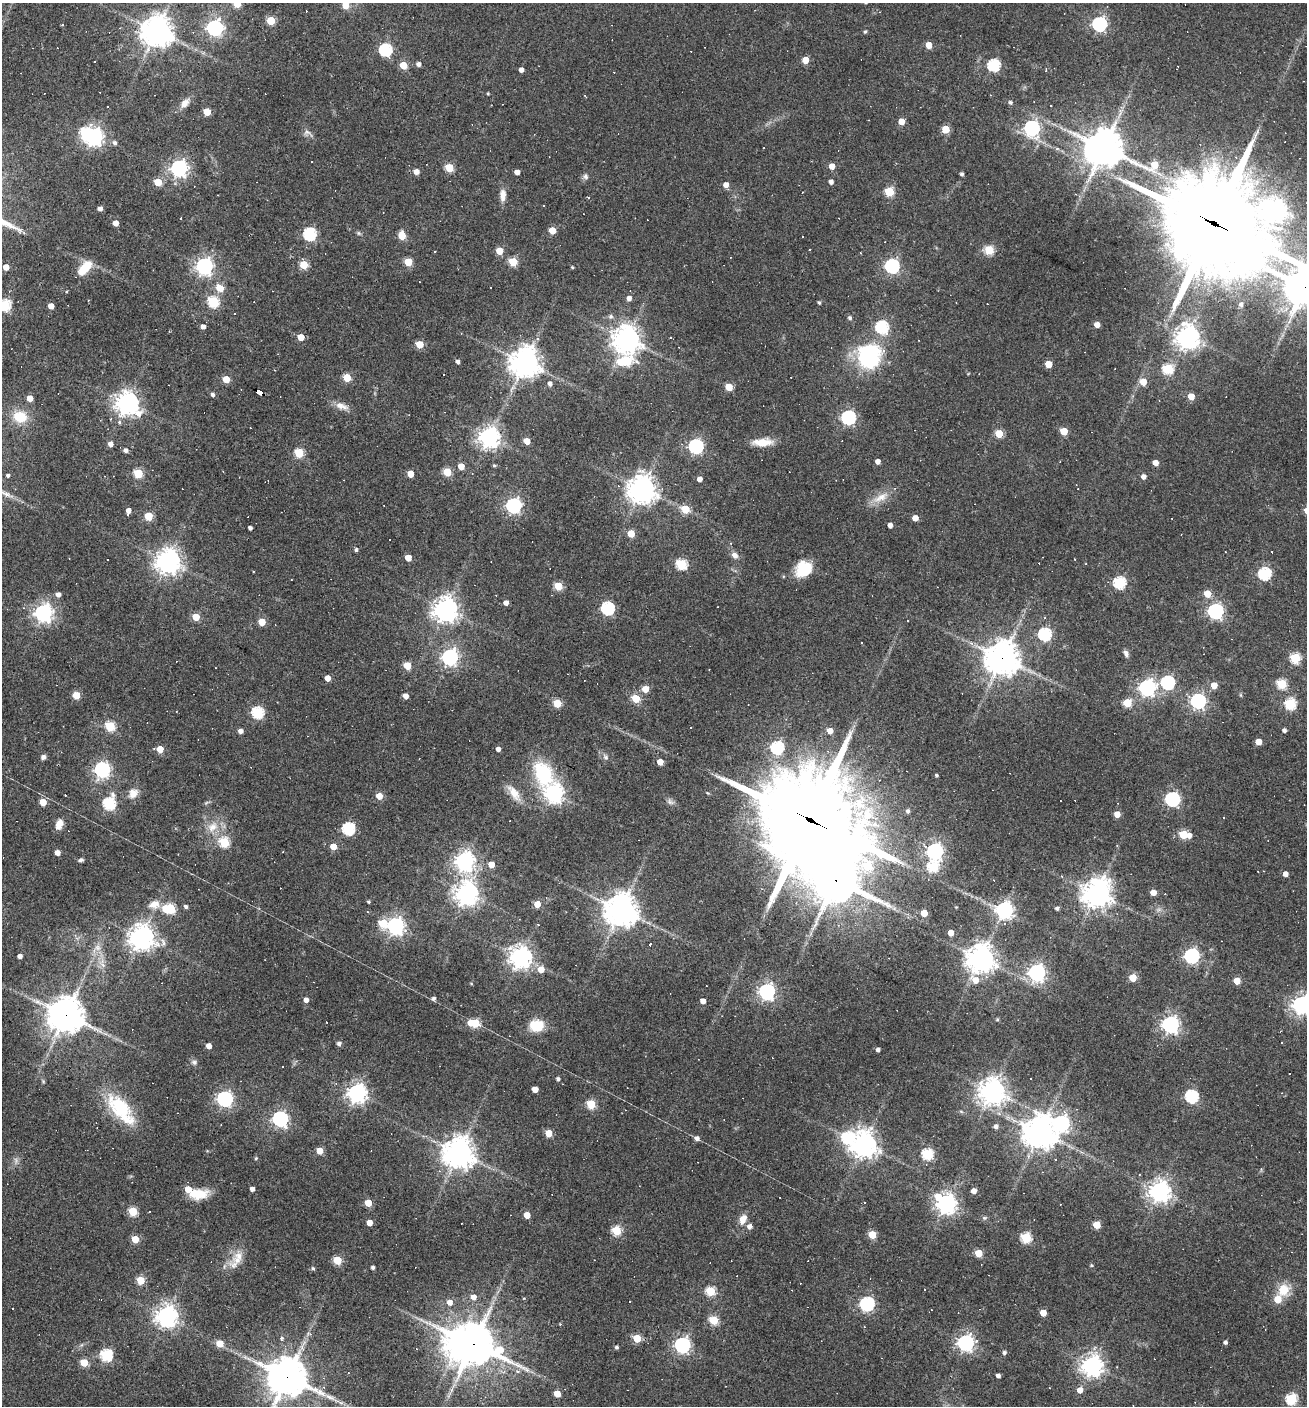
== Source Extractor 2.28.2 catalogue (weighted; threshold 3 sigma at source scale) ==
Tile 11 of 4 x 4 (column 3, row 3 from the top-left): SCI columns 2882-4186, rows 1405-2808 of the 5628 x 5617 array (HDU 1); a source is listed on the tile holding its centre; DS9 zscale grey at full resolution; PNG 1309 x 1408 px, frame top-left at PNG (2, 3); no overlay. Shown black and unused: <1% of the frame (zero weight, under 2 of 3 exposures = <1% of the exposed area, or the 3 px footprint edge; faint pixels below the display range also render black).
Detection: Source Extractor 2.28.2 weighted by HDU 2 'WHT'; one run over the whole footprint, this tile lists its part. Background 0.0535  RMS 0.0077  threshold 0.0346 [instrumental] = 3 sigma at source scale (4.5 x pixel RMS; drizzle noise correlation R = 1.50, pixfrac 1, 0.05/0.05 arcsec/px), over >= 5 px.
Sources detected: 409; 1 too faint to see at this stretch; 2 inside a brighter object's white glare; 57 cosmic-ray / hot-pixel residue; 1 long thin detection or spike segment (spike, bleed or trail) — not listed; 2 inside a brighter listed object's ellipse — not listed separately; the other 346 listed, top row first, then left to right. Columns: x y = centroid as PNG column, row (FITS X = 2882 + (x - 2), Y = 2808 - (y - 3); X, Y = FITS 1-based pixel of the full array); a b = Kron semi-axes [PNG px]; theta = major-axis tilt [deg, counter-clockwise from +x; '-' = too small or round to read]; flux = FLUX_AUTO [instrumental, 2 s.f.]
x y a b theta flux
237 3 5 5 - 25
345 5 5 5 - 13
271 20 5 5 - 28
1099 24 6 6 - 160
215 28 7 6 - 240
156 31 10 9 - 1200
865 32 5 4 - 1
929 45 5 4 - 12
385 50 6 6 - 110
805 60 5 4 - 13
418 64 5 5 - 3
403 65 5 5 - 20
994 65 6 6 - 79
521 70 4 4 - 3.7
1046 70 4 3 - 1.3
488 94 3 3 - 0.85
585 96 4 2 - 0.8
1010 102 5 4 - 1.6
185 103 14 9 45 6
207 112 5 5 - 17
901 121 5 4 - 11
1032 128 7 6 - 210
946 129 5 5 - 20
307 132 11 6 -6 2.7
94 137 7 6 - 370
115 143 5 5 - 2.3
1103 148 12 11 - 1900
1057 149 4 3 - 1.7
1154 165 13 7 15 22
832 166 4 4 - 8.4
179 168 6 6 - 310
449 168 5 5 - 30
416 172 5 5 - 5.9
517 172 4 4 - 4.8
962 174 4 3 - 1.8
585 176 8 6 -77 2.4
158 182 5 5 - 22
831 182 4 4 - 3.2
726 185 5 5 - 5.5
889 192 5 5 - 41
503 195 15 8 89 6.3
100 209 4 4 - 3.5
1276 209 10 9 - 390
180 218 2 2 - 0.62
115 223 4 4 - 6.8
1212 223 46 28 -29 16000
552 230 5 5 - 16
358 233 6 5 - 1.3
309 234 6 6 - 120
402 236 5 5 - 25
803 236 3 2 - 0.57
989 250 5 5 - 43
435 251 3 2 - 0.59
499 251 5 5 - 17
408 262 5 5 - 25
513 262 5 5 - 31
304 265 5 5 - 30
204 266 7 6 - 300
892 266 6 6 - 160
6 267 5 4 - 8.6
572 267 4 3 - 0.82
85 268 16 8 48 21
1305 287 13 13 - 2100
220 288 5 5 - 23
629 298 5 4 - 4.1
88 300 4 3 - 0.54
213 302 6 5 - 72
819 302 4 3 - 1.3
1241 304 6 6 - 2.8
5 305 6 6 - 80
51 306 5 4 - 8
611 316 6 6 - 1.8
850 318 5 4 - 1.9
1097 325 4 4 - 6.8
203 327 5 4 - 3.7
882 327 6 6 - 100
886 334 6 5 - 3.1
301 337 5 4 - 14
671 337 3 2 - 1.2
1188 337 8 7 - 730
537 339 4 3 - 2.8
626 339 9 9 - 780
419 344 5 5 - 22
869 356 25 22 -89 81
626 361 11 6 13 63
458 362 4 4 - 2.8
525 363 10 10 - 990
1048 364 5 5 - 15
1168 369 5 5 - 58
443 375 3 2 - 0.79
347 378 5 5 - 23
226 379 5 5 - 17
1143 382 5 5 - 11
550 383 5 4 - 2.9
729 387 5 5 - 19
260 392 7 4 -27 240
213 394 5 4 - 2.1
1191 396 5 4 - 12
30 398 5 4 - 9.6
127 403 8 7 - 670
341 406 20 8 -19 6.2
20 417 15 12 -17 19
848 417 6 6 - 160
111 418 3 3 - 0.71
119 422 5 5 - 1.5
1064 431 5 5 - 18
999 433 5 5 - 27
489 437 7 7 - 550
527 441 5 4 - 11
762 442 24 9 2 12
111 444 5 4 - 4.5
696 446 6 6 - 190
125 450 5 5 - 2.8
299 453 5 5 - 44
878 461 4 4 - 4.8
1155 463 4 4 - 7.1
494 465 5 4 - 1.1
461 466 5 4 - 10
447 472 5 5 - 29
138 473 5 5 - 44
410 474 5 4 - 13
8 475 4 4 - 1.5
1143 476 5 4 - 3.9
699 479 4 4 - 5.4
642 489 8 8 - 1000
881 497 26 10 28 11
513 505 6 6 - 220
685 509 5 5 - 25
128 510 4 4 - 4.3
148 516 5 5 - 26
915 518 5 4 - 8.2
890 525 4 4 - 5.1
250 528 4 3 - 2.5
631 533 5 5 - 18
731 543 3 3 - 0.98
356 550 4 4 - 1.8
735 555 9 7 -42 3.9
408 558 5 4 - 9.3
168 561 8 7 - 810
681 564 6 5 - 65
804 569 18 16 39 23
1264 573 6 6 - 99
1119 582 6 6 - 88
558 586 5 5 - 29
58 594 4 4 - 3.8
1207 594 5 5 - 15
506 603 4 4 - 4.7
608 608 6 6 - 120
446 609 8 8 - 750
1215 611 6 6 - 210
43 613 7 6 - 370
196 617 5 5 - 19
262 622 5 5 - 18
1045 634 6 6 - 110
862 643 3 2 - 0.84
1126 653 8 5 -66 2.9
450 657 6 6 - 260
1002 658 10 10 - 1500
1295 658 5 5 - 58
407 665 5 5 - 22
327 678 4 4 - 7.6
1168 682 6 6 - 120
1282 684 5 5 - 46
1214 685 5 5 - 10
1147 688 7 6 - 270
645 689 5 5 - 14
76 695 5 5 - 20
1241 695 6 4 -71 0.88
406 696 4 4 - 5.9
636 698 5 5 - 33
1198 701 6 6 - 210
557 703 5 5 - 28
1127 703 5 5 - 32
1290 704 6 5 - 67
258 713 6 5 - 89
110 726 5 5 - 50
1284 730 4 4 - 2.4
240 731 4 4 - 3.7
830 731 4 4 - 8.6
1258 742 5 4 - 11
777 747 6 6 - 100
160 749 5 5 - 14
498 749 4 4 - 4
43 757 6 6 - 2.4
605 757 9 7 -61 2.6
660 762 5 4 - 8.8
102 770 6 6 - 230
543 774 34 21 -65 54
936 775 3 3 - 1.2
133 793 13 11 52 7.1
514 793 26 10 -54 11
554 793 7 7 - 390
379 796 5 5 - 9.8
1172 799 7 6 - 160
43 802 5 5 - 14
670 802 10 7 -28 2.7
109 804 6 6 - 97
908 811 5 5 - 1.9
1117 814 4 4 - 9.9
1224 818 3 2 - 0.54
811 820 44 29 -31 15000
59 824 12 8 70 6.6
213 827 17 13 40 12
348 829 6 6 - 100
1183 834 5 5 - 36
1190 835 6 5 - 3.5
224 842 5 5 - 53
1117 845 4 3 - 0.63
333 846 5 4 - 11
935 851 6 6 - 260
57 853 4 4 - 6
81 860 7 4 14 1.6
464 861 7 7 - 460
491 864 4 4 - 11
933 867 6 6 - 63
1258 871 2 2 - 0.68
1285 874 4 4 - 4.9
1062 876 3 3 - 0.76
836 880 14 14 - 2700
1153 892 5 4 - 8.3
1097 893 10 9 - 880
467 894 8 7 - 680
368 902 4 4 - 1.2
537 904 5 4 - 14
154 905 16 10 9 7.6
186 907 5 4 - 2
170 908 7 6 - 44
1057 908 4 4 - 2.3
621 910 10 9 - 1500
1004 910 7 6 - 290
924 913 5 4 - 16
383 923 6 5 - 24
538 924 3 2 - 0.83
395 926 7 6 - 330
951 933 4 4 - 7.4
141 937 8 8 - 770
650 944 4 3 - 4.3
98 947 9 8 - 4.2
20 956 4 4 - 3.5
1192 956 6 6 - 190
521 957 7 7 - 610
980 959 9 9 - 900
541 969 5 5 - 11
1037 973 7 6 - 300
1133 978 5 5 - 21
975 980 8 6 -37 9.7
1237 981 5 5 - 13
471 983 5 3 - 0.66
767 992 7 6 - 250
434 998 5 5 - 2.3
306 1000 4 4 - 4.3
703 1001 4 4 - 6.5
1302 1005 7 7 - 400
66 1015 11 10 - 1700
997 1019 5 4 - 1.1
475 1023 8 5 -6 44
1170 1024 6 6 - 320
537 1026 17 14 6 17
339 1043 5 4 - 2.5
1282 1043 2 2 - 0.63
209 1046 4 4 - 7.3
878 1049 4 4 - 2.7
194 1062 7 6 - 2.2
283 1066 3 3 - 0.91
558 1079 4 4 - 2.1
1030 1079 2 2 - 0.7
43 1081 6 4 -73 0.97
336 1083 4 3 - 0.65
535 1089 5 4 - 9.5
992 1091 9 8 - 820
357 1093 7 7 - 430
1192 1096 6 6 - 110
225 1099 6 6 - 230
591 1104 5 5 - 39
121 1109 41 17 -51 51
280 1119 6 6 - 230
1061 1123 7 7 - 270
996 1126 5 4 - 2.8
1040 1132 10 10 - 1300
549 1133 5 5 - 16
847 1137 7 6 - 75
697 1138 5 4 - 3.7
864 1144 9 8 - 800
320 1151 5 4 - 15
458 1153 11 11 - 890
927 1154 6 5 - 76
256 1158 5 4 - 1.1
252 1189 4 4 - 3.9
974 1191 4 4 - 5
1160 1191 7 7 - 590
196 1194 22 10 0 20
368 1203 5 4 - 15
946 1204 8 7 - 490
133 1211 5 5 - 37
527 1215 5 4 - 12
984 1218 7 5 -19 1.4
743 1219 13 8 65 7.2
369 1223 4 4 - 9.6
1097 1225 5 5 - 19
749 1226 5 5 - 4.1
616 1230 5 5 - 43
872 1235 5 5 - 26
1026 1238 5 5 - 58
135 1239 5 5 - 20
978 1253 5 5 - 21
239 1256 14 13 - 8.8
337 1260 5 5 - 32
1091 1265 5 4 - 0.9
373 1267 3 3 - 2
313 1268 5 4 - 1.4
141 1280 5 5 - 25
924 1289 3 3 - 18
1284 1290 15 13 65 15
710 1291 5 5 - 43
473 1297 5 5 - 5.2
524 1298 4 3 - 0.62
1278 1299 5 5 - 15
450 1302 6 5 - 5.3
630 1302 3 3 - 6.9
867 1304 7 6 - 160
1043 1313 5 4 - 13
167 1316 7 7 - 600
714 1320 5 5 - 35
560 1324 3 3 - 0.62
282 1338 6 6 - 2.2
637 1338 5 5 - 26
1225 1342 4 4 - 2
220 1343 5 5 - 13
966 1343 7 6 - 280
458 1344 10 9 - 710
473 1344 15 13 -40 2300
682 1345 6 6 - 230
616 1347 4 4 - 1.8
416 1349 3 2 - 0.57
1004 1353 5 5 - 1.6
106 1355 6 6 - 85
84 1363 5 5 - 24
1092 1366 7 7 - 560
274 1367 18 11 -4 43
518 1371 6 5 - 1.7
998 1376 4 4 - 3
287 1377 11 11 - 2200
452 1389 7 4 71 2
1080 1390 5 5 - 7.2
557 1394 5 4 - 14
1291 1399 6 5 - 72
Overlapping masked pixels (flux is a lower limit): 9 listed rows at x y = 1212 223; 1305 287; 260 392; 1002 658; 811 820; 836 880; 66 1015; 473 1344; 287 1377
Isophote crosses this tile's border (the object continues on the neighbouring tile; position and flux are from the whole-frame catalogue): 7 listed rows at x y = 237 3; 345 5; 1212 223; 1305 287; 5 305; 1302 1005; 287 1377